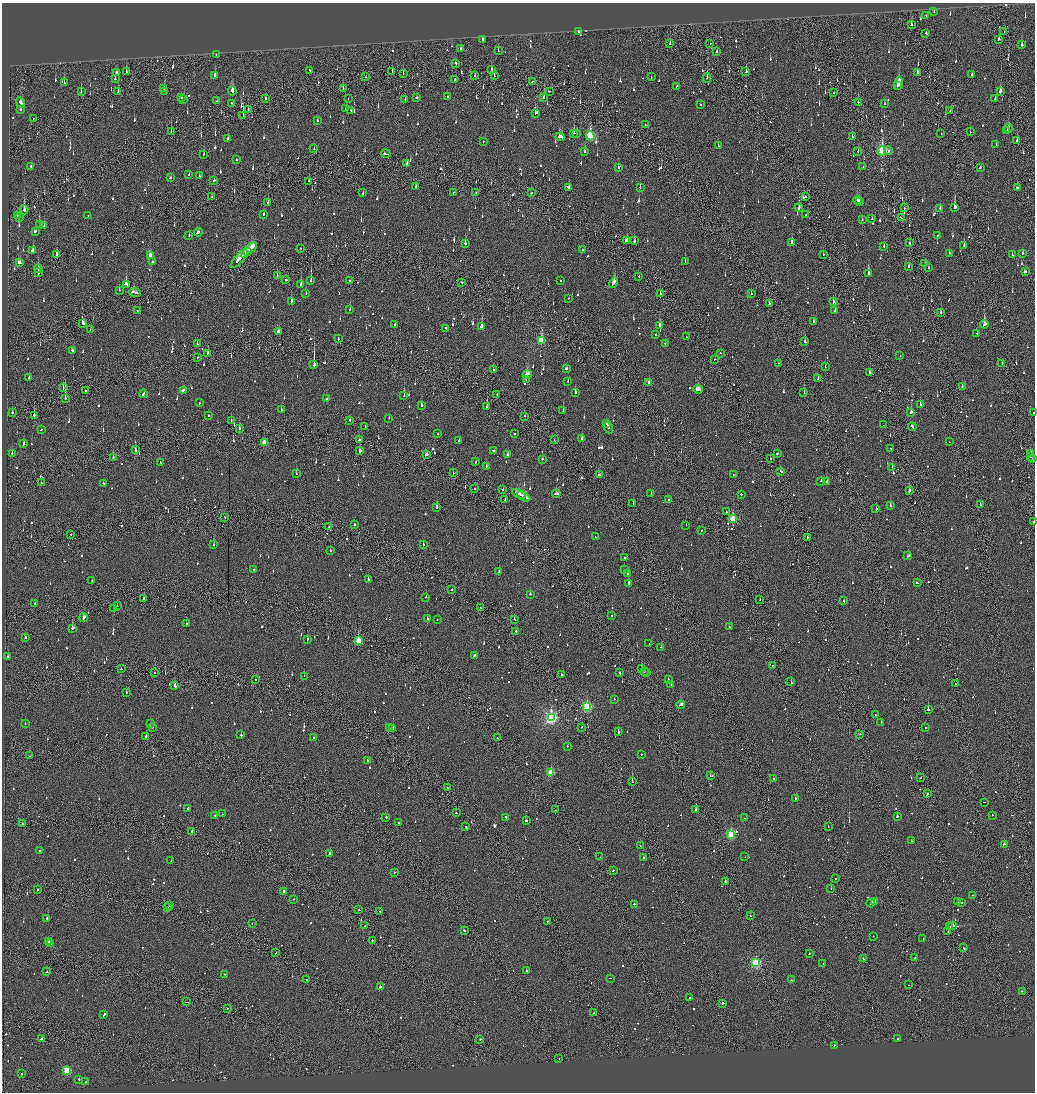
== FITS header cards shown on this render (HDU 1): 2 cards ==
NAXIS1  =                 2065
NAXIS2  =                 2180

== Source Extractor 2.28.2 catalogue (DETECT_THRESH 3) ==
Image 2065 x 2180 px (HDU 1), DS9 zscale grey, zoomed out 1/2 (1 PNG px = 2 x 2 image px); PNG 1037 x 1094 px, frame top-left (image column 1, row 2179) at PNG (2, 3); each listed source drawn as its Kron ellipse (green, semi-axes under 4 px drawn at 4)
Background -0.139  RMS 0.073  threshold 0.22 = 3 sigma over >= 5 px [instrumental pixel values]
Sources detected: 1405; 71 cannot appear on this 1/2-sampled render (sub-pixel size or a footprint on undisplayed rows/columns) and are neither listed nor drawn; of the other 1334, the 500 brightest by FLUX_AUTO listed and drawn (834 fainter detections omitted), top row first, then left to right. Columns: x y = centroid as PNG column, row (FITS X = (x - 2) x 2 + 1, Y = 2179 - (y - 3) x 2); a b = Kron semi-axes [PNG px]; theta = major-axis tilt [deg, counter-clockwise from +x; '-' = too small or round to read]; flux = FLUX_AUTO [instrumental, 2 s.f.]
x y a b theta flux
934 12 2 2 - 53
926 15 2 2 - 92
911 25 3 2 - 55
578 32 3 2 - 91
1004 32 2 1 - 67
926 33 3 2 - 49
483 39 2 2 - 92
999 39 4 2 - 100
670 43 3 2 - 72
710 44 2 2 - 56
1022 45 3 2 - 68
460 49 2 2 - 48
498 51 2 1 - 48
717 52 2 1 - 65
216 55 2 2 - 60
456 63 2 2 - 97
310 70 2 2 - 110
491 70 2 2 - 90
392 71 3 2 - 54
746 71 3 2 - 190
116 72 2 2 - 64
126 72 3 2 - 65
917 72 3 2 - 78
403 74 2 1 - 59
972 74 2 2 - 170
215 75 3 2 - 90
475 76 2 1 - 48
494 76 2 1 - 50
366 77 2 1 - 53
651 77 3 2 - 72
707 78 4 1 - 110
115 79 2 2 - 250
455 80 2 2 - 61
532 81 2 2 - 59
64 83 3 2 - 48
899 83 7 2 82 450
898 85 2 2 - 200
677 86 2 2 - 72
343 88 3 2 - 50
164 89 4 2 - 65
81 91 2 2 - 62
165 91 2 2 - 86
232 91 4 2 - 150
549 91 3 2 - 340
1000 91 4 2 - 210
118 92 2 1 - 230
834 93 2 2 - 53
448 97 2 2 - 54
544 97 3 2 - 65
181 98 2 2 - 68
265 98 2 1 - 360
417 98 2 2 - 82
184 99 2 2 - 100
348 99 2 2 - 48
995 99 2 2 - 81
405 100 2 1 - 52
216 101 2 2 - 79
21 102 5 2 - 330
858 102 2 1 - 140
232 103 2 2 - 60
885 104 2 2 - 65
700 105 2 2 - 91
21 109 2 2 - 160
346 109 2 2 - 90
248 110 2 1 - 67
351 110 2 2 - 50
950 111 3 1 - 49
536 113 4 2 - 240
243 116 3 1 - 100
33 118 2 1 - 50
317 121 2 2 - 84
645 125 2 2 - 60
1008 128 4 2 - 140
1007 131 3 1 - 76
171 132 2 1 - 67
970 132 2 2 - 71
574 133 2 2 - 320
577 133 2 2 - 49
941 134 2 1 - 150
590 136 4 3 - 1100
560 137 5 3 - 250
852 137 4 2 - 89
228 139 2 2 - 68
1017 140 3 2 - 80
483 141 2 2 - 52
718 145 2 2 - 48
996 145 2 1 - 140
314 149 2 2 - 50
858 151 2 2 - 120
882 151 4 3 - 1600
888 151 4 2 - 54
585 152 2 2 - 90
204 154 3 2 - 50
386 154 5 2 - 150
236 159 2 2 - 51
407 163 3 2 - 100
31 166 2 2 - 78
618 167 3 2 - 110
863 167 2 1 - 91
980 168 2 2 - 75
189 175 2 2 - 61
199 176 2 2 - 49
170 178 2 2 - 130
214 181 2 2 - 370
309 181 2 1 - 67
416 186 3 2 - 51
640 187 2 2 - 130
568 188 3 2 - 150
1017 188 2 2 - 64
453 192 2 1 - 80
363 193 3 2 - 90
476 193 2 1 - 51
531 193 3 2 - 82
212 197 3 1 - 49
805 197 2 1 - 81
857 200 4 3 - 220
860 201 3 2 - 130
268 202 3 2 - 67
955 207 4 2 - 660
799 208 4 2 - 190
904 208 2 2 - 53
940 208 2 2 - 66
24 210 4 2 - 440
263 214 2 2 - 88
806 214 2 2 - 59
88 215 2 2 - 100
17 216 2 2 - 57
19 217 3 2 - 94
901 218 3 2 - 55
872 219 2 2 - 73
862 220 2 2 - 52
39 225 3 2 - 150
44 226 2 2 - 48
35 231 3 2 - 49
198 232 4 2 - 170
189 235 2 2 - 54
938 235 2 2 - 93
626 240 3 2 - 110
634 241 3 2 - 61
465 243 3 2 - 81
792 243 3 2 - 210
910 243 3 1 - 68
884 246 2 2 - 81
964 246 2 1 - 60
252 247 6 3 42 370
301 248 2 1 - 67
33 250 3 2 - 140
583 250 2 2 - 96
248 251 4 2 - 160
949 253 2 2 - 56
1022 253 2 2 - 240
56 254 4 2 - 180
245 254 4 2 - 220
823 254 2 2 - 85
1012 255 2 1 - 69
150 256 3 2 - 170
239 259 12 3 47 340
685 261 2 2 - 60
152 262 2 2 - 2100
19 263 3 3 - 130
925 264 2 2 - 55
909 266 3 2 - 52
928 267 2 2 - 57
38 269 4 2 - 160
38 272 2 1 - 73
1025 272 3 2 - 83
868 273 3 2 - 420
277 275 3 2 - 53
639 276 2 2 - 57
286 280 2 2 - 77
349 280 2 1 - 53
560 280 2 2 - 380
311 281 3 2 - 360
462 282 2 2 - 65
614 283 5 2 - 470
126 284 4 2 - 180
301 284 3 2 - 140
119 290 2 1 - 72
135 292 6 2 -8 350
306 294 2 1 - 59
660 294 2 2 - 58
751 294 2 2 - 170
568 298 2 2 - 77
291 301 4 2 - 210
833 302 3 2 - 190
769 304 2 2 - 75
350 309 2 2 - 110
137 311 2 2 - 63
835 311 3 2 - 300
941 312 2 2 - 150
813 321 3 2 - 56
83 323 3 2 - 130
984 324 4 2 - 590
395 325 2 2 - 160
482 326 3 2 - 400
660 326 4 2 - 250
445 328 2 2 - 160
90 329 2 1 - 66
278 331 3 2 - 110
977 333 2 2 - 130
656 335 2 2 - 78
686 337 3 1 - 170
338 339 2 1 - 61
541 340 4 3 - 730
805 341 2 2 - 160
665 343 2 2 - 84
197 344 3 2 - 52
73 351 3 2 - 100
208 353 2 2 - 54
720 353 2 2 - 99
900 355 2 2 - 51
197 357 2 1 - 120
715 359 2 2 - 75
778 363 2 2 - 49
1002 364 2 1 - 53
314 365 4 2 - 1200
825 367 2 2 - 51
566 368 3 2 - 67
493 370 2 2 - 62
870 372 3 2 - 81
528 374 4 3 - 160
29 378 2 2 - 71
526 379 2 2 - 60
818 379 3 2 - 62
568 381 2 2 - 69
649 382 3 2 - 90
962 386 2 2 - 56
63 388 3 1 - 76
698 389 5 3 - 250
85 390 2 2 - 140
183 390 4 2 - 110
575 392 3 2 - 190
804 393 3 1 - 62
143 394 4 2 - 120
497 394 2 2 - 550
404 396 2 2 - 220
65 398 3 1 - 420
327 399 2 2 - 96
200 403 2 1 - 88
920 405 2 2 - 150
421 406 2 2 - 120
487 407 2 2 - 280
281 410 2 1 - 51
563 411 2 2 - 57
12 412 2 2 - 160
911 412 2 2 - 1600
1033 413 2 1 - 57
34 415 3 2 - 380
208 416 2 2 - 57
525 416 2 2 - 65
389 418 2 2 - 48
231 420 2 2 - 65
350 420 2 2 - 74
607 424 3 2 - 120
883 425 2 2 - 56
365 426 2 2 - 51
912 427 4 2 - 120
239 428 2 1 - 440
608 428 6 2 -68 200
41 430 2 1 - 69
438 434 2 2 - 160
514 434 2 2 - 310
582 439 2 2 - 180
359 440 2 2 - 290
554 440 2 1 - 49
459 441 2 2 - 74
949 442 2 1 - 160
264 443 3 2 - 170
23 444 3 2 - 78
891 448 2 2 - 54
135 450 3 1 - 210
493 450 3 2 - 83
360 451 3 2 - 330
12 453 2 2 - 72
777 453 2 1 - 110
426 454 3 2 - 260
1031 454 4 2 - 260
508 455 3 2 - 72
113 457 2 2 - 300
1030 457 2 1 - 51
770 458 2 2 - 49
542 459 2 2 - 97
1032 459 3 2 - 250
160 462 3 2 - 92
475 462 2 2 - 66
486 466 2 2 - 69
892 467 2 2 - 79
781 471 3 2 - 86
453 473 2 2 - 48
296 474 2 2 - 120
599 475 2 2 - 120
734 475 4 2 - 160
821 481 2 2 - 53
827 481 2 2 - 74
41 483 2 1 - 96
103 483 2 2 - 63
474 489 2 2 - 64
503 490 2 1 - 100
909 490 3 2 - 160
519 494 7 2 -27 310
556 494 4 2 - 160
651 494 2 2 - 56
741 494 2 2 - 140
524 496 7 3 -30 390
668 499 2 2 - 78
505 500 2 2 - 52
633 504 2 2 - 67
980 504 2 2 - 80
890 505 2 2 - 250
437 507 2 2 - 250
876 509 2 2 - 560
726 512 2 2 - 82
225 517 2 1 - 61
733 519 3 3 - 540
1034 522 2 1 - 75
355 525 2 2 - 350
686 525 2 1 - 93
329 527 2 1 - 61
701 530 2 2 - 120
71 534 2 2 - 65
595 537 2 2 - 56
807 537 2 2 - 52
214 544 2 2 - 69
423 545 2 2 - 85
330 550 2 2 - 190
908 556 3 2 - 73
624 557 2 2 - 110
254 570 2 2 - 50
625 570 2 2 - 140
499 572 2 1 - 140
627 574 2 2 - 58
368 579 3 2 - 140
92 580 2 2 - 54
629 583 2 2 - 320
917 583 2 2 - 87
452 590 2 1 - 160
530 594 2 2 - 61
426 597 2 2 - 150
144 598 2 2 - 160
760 600 2 2 - 48
844 601 2 2 - 75
35 604 3 2 - 130
117 606 2 1 - 76
480 608 2 1 - 53
114 609 3 2 - 250
611 615 2 2 - 93
84 618 4 2 - 120
427 619 2 2 - 51
514 619 2 2 - 65
437 620 2 2 - 58
186 623 2 2 - 53
729 627 2 2 - 160
72 628 2 2 - 420
516 632 3 2 - 94
25 637 2 2 - 220
307 639 3 2 - 97
358 640 3 3 - 460
649 643 2 2 - 51
661 647 2 2 - 58
474 656 4 2 - 170
8 657 2 2 - 130
772 665 2 1 - 90
642 668 2 2 - 230
121 669 2 1 - 74
644 671 2 1 - 76
154 673 2 1 - 130
620 673 3 2 - 150
647 673 2 1 - 63
561 675 2 2 - 67
304 676 2 2 - 48
668 679 2 2 - 58
256 680 2 1 - 48
791 682 3 1 - 130
671 684 2 2 - 66
955 684 2 2 - 49
175 686 2 2 - 330
126 692 2 2 - 51
614 699 2 2 - 130
681 705 4 2 - 340
587 707 3 3 - 1200
928 710 2 2 - 500
875 715 2 2 - 48
551 718 4 4 - 2800
881 722 2 2 - 55
25 724 2 2 - 75
150 724 2 2 - 54
153 727 2 2 - 340
582 727 2 1 - 54
926 727 2 2 - 130
389 728 2 1 - 93
393 728 3 2 - 85
618 732 2 2 - 330
860 734 2 1 - 170
241 735 2 2 - 100
146 736 2 2 - 130
313 738 2 2 - 230
497 738 2 2 - 55
568 746 2 2 - 120
641 754 2 1 - 58
30 756 2 2 - 140
367 760 2 2 - 67
551 773 3 3 - 570
710 776 2 2 - 48
921 778 2 2 - 62
773 779 2 2 - 71
632 782 2 1 - 240
447 788 2 2 - 65
927 794 3 2 - 78
796 798 3 2 - 74
984 802 2 1 - 100
188 809 2 2 - 570
555 810 2 1 - 79
696 810 2 2 - 280
456 813 2 2 - 54
223 814 2 1 - 53
215 815 2 2 - 170
992 815 2 2 - 65
897 816 2 2 - 82
386 817 2 2 - 82
506 817 2 2 - 74
744 818 2 2 - 110
526 821 3 2 - 69
398 823 2 2 - 73
23 824 2 2 - 52
466 827 3 2 - 130
828 827 2 1 - 61
192 831 2 2 - 290
731 834 3 3 - 1100
911 841 2 2 - 78
1004 844 2 2 - 160
640 846 2 1 - 54
39 851 2 2 - 100
329 853 3 2 - 210
600 857 2 2 - 49
643 857 2 2 - 70
745 857 2 1 - 59
171 861 2 2 - 64
613 870 2 2 - 79
394 873 2 2 - 66
836 879 2 2 - 73
725 882 2 2 - 91
38 889 2 2 - 93
831 889 2 1 - 78
283 891 2 2 - 180
972 895 2 2 - 48
293 899 2 1 - 85
958 901 2 2 - 52
874 902 3 2 - 190
871 903 4 2 - 150
962 903 2 2 - 50
634 904 2 2 - 60
169 905 2 1 - 53
168 908 2 1 - 200
359 910 2 1 - 65
380 912 2 2 - 51
750 916 2 1 - 53
47 918 2 2 - 56
548 921 2 2 - 110
252 923 2 2 - 71
953 925 2 1 - 3700
365 926 2 2 - 67
950 927 2 1 - 82
464 930 3 2 - 150
948 931 2 1 - 53
873 936 2 1 - 90
923 939 2 2 - 48
372 940 2 2 - 83
48 941 3 2 - 130
51 944 4 2 - 180
964 948 3 2 - 100
276 953 2 2 - 57
809 953 2 1 - 63
915 958 2 1 - 48
863 959 3 1 - 120
756 963 3 3 - 1700
823 964 2 1 - 110
526 970 2 2 - 80
47 972 2 2 - 68
225 974 2 1 - 61
610 978 2 1 - 83
306 979 2 2 - 62
791 980 2 1 - 100
908 985 2 1 - 140
380 987 2 2 - 190
1022 991 2 2 - 130
690 998 2 2 - 66
187 1002 3 1 - 470
722 1003 2 2 - 3400
227 1008 2 1 - 59
594 1013 2 2 - 54
104 1015 3 2 - 200
41 1039 2 2 - 420
480 1039 2 2 - 54
898 1039 2 2 - 410
834 1045 2 1 - 77
559 1058 2 1 - 61
67 1070 3 3 - 790
22 1074 2 2 - 150
79 1079 2 2 - 150
85 1082 2 2 - 330
At the frame edge (FLAGS 8, measured only in part): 2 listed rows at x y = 1033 413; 1034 522
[834 fainter detections neither listed nor drawn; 71 sub-pixel or undisplayed-footprint detections neither listed nor drawn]